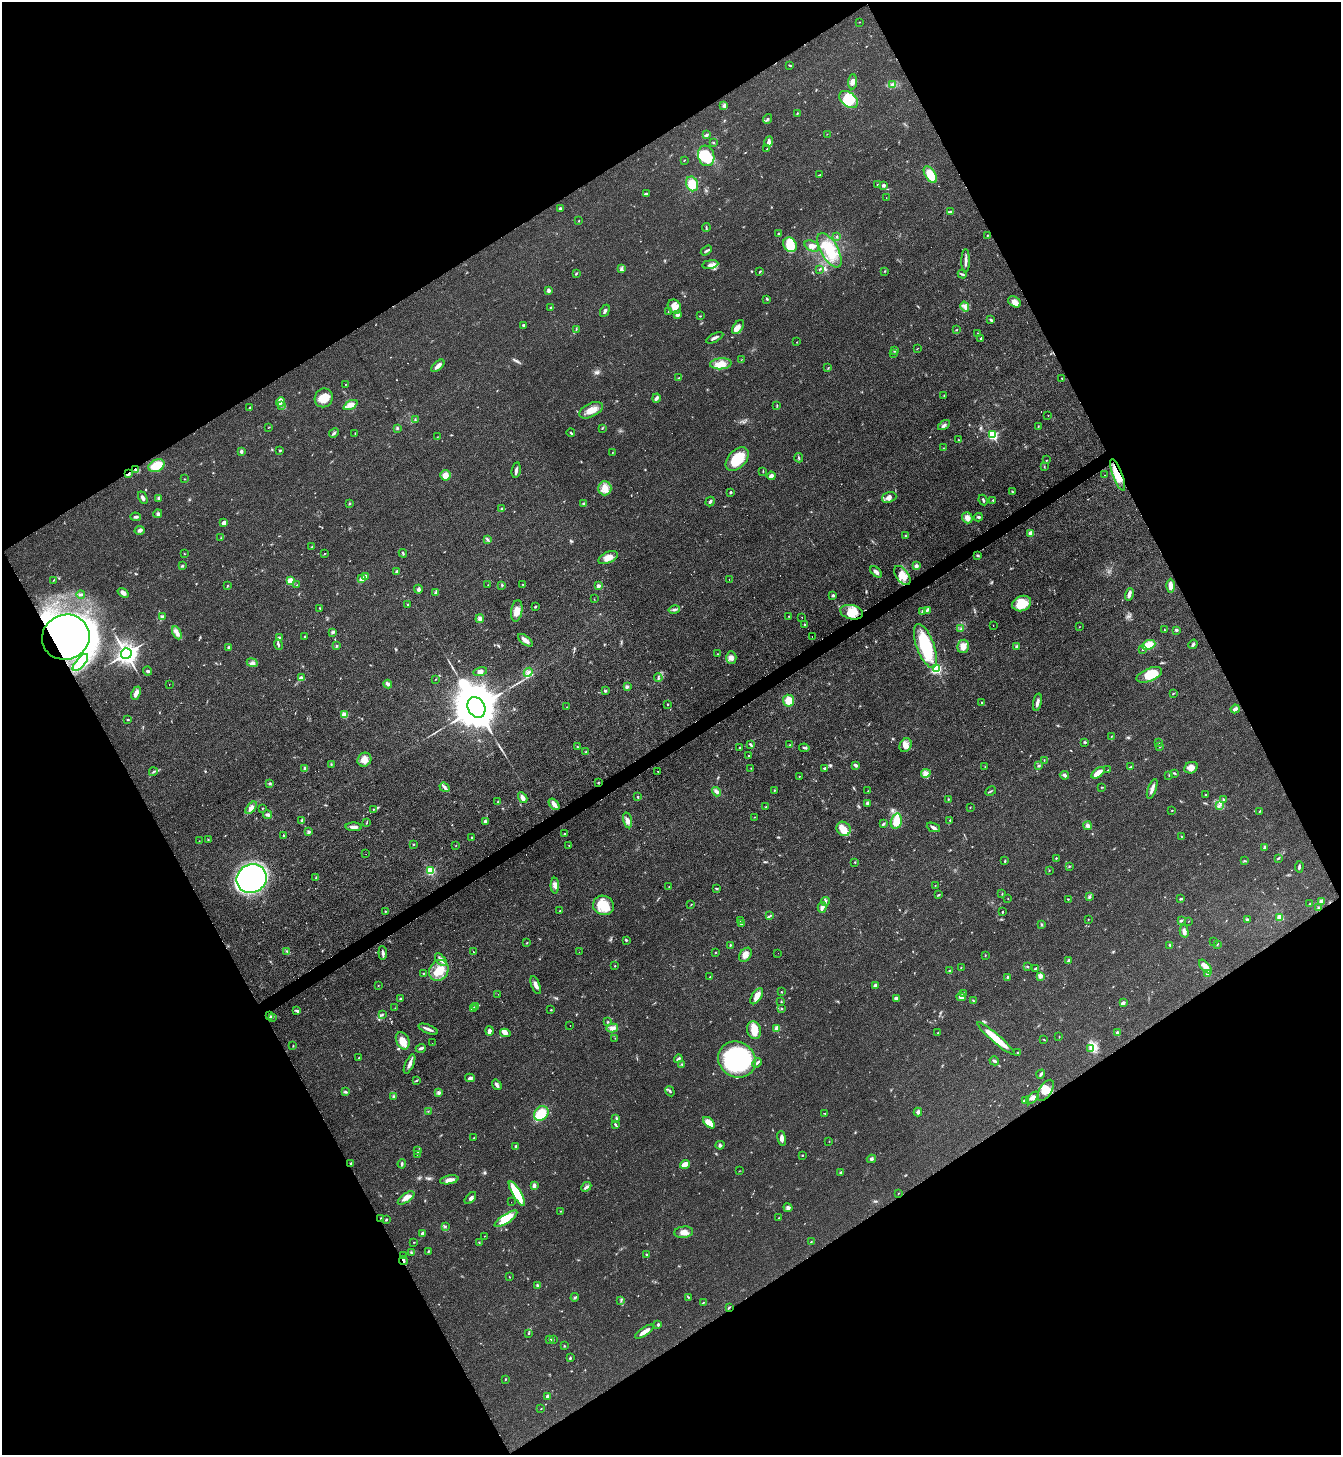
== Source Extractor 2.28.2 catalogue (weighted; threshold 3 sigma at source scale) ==
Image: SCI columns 155-5508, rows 1-5809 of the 5801 x 5809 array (HDU 1 of 3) = the unmasked area's bounding box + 8 px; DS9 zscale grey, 4 x 4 block average (1 PNG px = mean of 4 x 4 image px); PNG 1343 x 1457 px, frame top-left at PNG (2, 2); each listed source drawn as its Kron ellipse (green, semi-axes under 4 px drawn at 4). Shown black and unused: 48% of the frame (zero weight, under 2 of 3 exposures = <1% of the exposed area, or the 3 px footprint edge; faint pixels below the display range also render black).
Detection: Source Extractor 2.28.2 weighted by HDU 2 'WHT'. Background 0.0505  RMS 0.0069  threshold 0.0312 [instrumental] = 3 sigma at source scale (4.5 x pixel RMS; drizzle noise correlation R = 1.50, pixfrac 1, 0.05/0.05 arcsec/px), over >= 5 px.
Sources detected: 594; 1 too faint to see at this stretch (4 x 4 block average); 5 inside a brighter object's white glare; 4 cosmic-ray / hot-pixel residue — neither listed nor drawn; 5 coinciding with a brighter row at this scale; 25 inside a brighter listed object's ellipse — not listed separately; of the other 554, all 500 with FLUX_AUTO >= 1.18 (the completeness limit of this list) listed and drawn (54 fainter detections not listed), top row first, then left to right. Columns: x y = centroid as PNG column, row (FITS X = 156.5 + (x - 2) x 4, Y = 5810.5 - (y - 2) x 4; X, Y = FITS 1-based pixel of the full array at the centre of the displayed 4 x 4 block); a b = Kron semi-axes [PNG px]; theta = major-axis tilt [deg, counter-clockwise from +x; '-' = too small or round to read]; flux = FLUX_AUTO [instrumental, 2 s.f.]
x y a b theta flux
859 22 2 2 - 1.5
790 65 3 2 - 2.7
852 82 7 4 86 17
892 85 4 3 - 8.7
849 99 10 7 -37 110
724 106 4 3 - 7.5
797 113 2 2 - 2.7
768 119 5 2 - 5.4
827 134 2 2 - 1.3
706 135 3 2 - 8.3
713 142 3 2 - 3.6
769 142 5 4 - 11
767 149 3 2 - 2.7
706 156 10 8 -73 130
684 160 3 2 - 1.9
819 175 3 2 - 2.3
930 175 9 5 -58 90
692 184 7 6 - 69
877 185 2 2 - 2.5
883 185 2 2 - 11
647 194 4 2 - 6.7
886 198 2 2 - 1.6
560 208 2 2 - 6.2
950 212 3 2 - 5.1
579 221 2 2 - 1.3
706 228 4 2 - 4.5
778 233 2 2 - 4.4
987 235 3 2 - 1.9
836 237 2 2 - 3.2
790 245 7 6 - 100
812 246 8 5 -24 21
829 250 19 8 -60 120
706 251 6 2 32 6.9
966 261 11 2 89 16
710 264 8 3 8 18
621 268 3 2 - 6
820 269 3 2 - 3.8
760 271 3 2 - 4.2
885 271 2 2 - 2
576 273 3 2 - 3.1
962 274 4 2 - 6.1
548 290 4 3 - 11
767 299 3 2 - 3.8
1014 302 7 5 -31 25
965 306 5 4 - 14
551 307 3 2 - 2.6
674 307 7 6 - 34
605 311 7 2 61 8.8
668 311 2 2 - 2
677 314 3 3 - 12
700 316 2 2 - 2.4
991 320 3 2 - 4.8
523 325 3 2 - 4
738 327 8 5 53 20
576 329 3 2 - 2.8
956 330 3 2 - 2.4
977 333 2 2 - 1.6
715 338 9 2 27 12
981 338 3 2 - 2.8
797 342 2 2 - 1.5
917 349 2 2 - 1.5
895 350 3 2 - 5.3
893 353 2 2 - 2.2
741 360 2 2 - 1.3
721 364 11 5 4 47
438 366 8 3 41 26
828 368 2 2 - 1.7
678 378 3 2 - 2.2
1062 378 2 2 - 1.8
345 384 2 2 - 1.3
944 395 3 2 - 1.9
324 398 9 8 - 54
656 398 4 2 - 12
280 402 5 3 - 10
350 405 7 3 27 24
281 406 2 2 - 2.9
777 406 2 2 - 1.8
249 408 4 2 - 4.2
591 410 13 6 26 44
1048 416 2 2 - 1.2
415 420 3 2 - 4
944 425 6 2 34 8.2
1038 426 3 2 - 2.5
268 428 2 2 - 1.4
397 428 3 2 - 3.6
602 428 3 2 - 2.3
334 433 5 2 - 6.2
355 433 2 2 - 1.7
571 433 4 2 - 4.2
993 435 3 3 - 190
437 437 2 2 - 1.3
958 440 2 2 - 1.5
943 448 2 2 - 1.5
280 450 3 2 - 4.1
241 452 4 3 - 6.9
612 453 2 2 - 1.4
799 458 5 2 - 4.5
737 459 14 9 47 120
1047 460 2 2 - 2.1
156 466 8 6 28 84
1044 467 3 2 - 3.2
136 470 3 2 - 5.7
516 470 8 2 79 17
763 471 3 2 - 2.6
129 474 3 2 - 13
445 475 5 5 - 30
1104 475 2 2 - 1.3
1118 475 17 5 -68 78
771 476 4 3 - 21
185 479 2 2 - 2.1
605 488 7 6 - 31
730 492 3 2 - 5.6
1012 492 4 2 - 4.2
889 497 7 5 20 18
143 498 6 2 -65 13
159 498 3 2 - 9.8
983 500 5 2 - 6
993 500 2 2 - 2.6
710 501 5 2 - 7.1
350 503 2 2 - 5.1
584 504 2 2 - 9.8
501 509 3 2 - 4.6
158 514 4 3 - 7.2
136 517 5 2 - 7.3
978 517 4 3 - 6.7
967 518 6 5 - 28
224 523 3 3 - 16
140 530 5 3 - 13
1030 533 2 2 - 27
905 536 2 2 - 2.9
221 538 2 2 - 1.2
487 539 2 2 - 2.8
312 547 2 2 - 2
325 553 2 2 - 1.7
403 553 4 2 - 3.7
184 554 2 2 - 1.7
978 556 4 2 - 5.6
608 558 10 5 24 39
182 566 3 2 - 3
916 566 4 3 - 11
397 572 3 3 - 9.6
876 572 7 3 -44 20
902 575 11 6 -54 50
366 576 3 2 - 10
362 579 2 2 - 24
53 580 2 2 - 1.5
729 580 2 2 - 1.8
291 581 3 2 - 79
523 584 3 2 - 2.4
228 585 2 2 - 1.3
297 585 2 2 - 1.2
488 585 2 2 - 1.4
502 585 3 2 - 4.6
598 586 2 2 - 22
1170 586 7 3 90 35
418 589 4 3 - 10
436 592 3 2 - 4.3
123 593 6 3 -37 17
81 594 4 2 - 5.4
1129 594 6 2 75 21
833 595 2 2 - 9.9
594 599 2 2 - 1.2
1022 603 10 7 22 98
408 604 3 2 - 2.9
535 607 3 2 - 4.6
320 608 2 2 - 4.3
674 609 5 2 - 8.5
927 610 4 2 - 5.8
517 611 11 5 81 37
923 611 4 3 - 7.3
852 612 11 7 -12 61
162 616 3 3 - 5.6
788 616 2 2 - 1.8
802 617 2 2 - 3.2
480 619 4 3 - 12
805 625 3 2 - 3.9
993 625 2 2 - 16
1079 627 2 2 - 1.3
961 629 2 2 - 2.9
1165 630 2 2 - 1.6
1176 630 3 3 - 6.8
333 632 3 3 - 6.5
177 633 7 4 -63 19
305 636 2 2 - 2.6
66 637 24 22 21 1100
812 637 2 2 - 3.4
279 638 3 2 - 4.5
525 640 9 3 -38 29
1193 644 5 2 - 6.6
278 645 5 2 - 7
1149 645 7 4 22 54
336 646 3 2 - 4.1
925 646 23 8 -70 210
963 646 7 6 - 35
1016 646 2 2 - 7.7
228 647 3 3 - 5.2
1143 650 2 2 - 1.9
126 654 5 5 - 1300
717 654 2 2 - 2.2
731 658 6 5 - 17
80 663 11 4 49 41
252 663 5 3 - 10
936 669 3 3 - 200
148 671 4 2 - 6.8
480 671 7 3 15 14
528 672 5 3 - 12
1149 675 13 6 22 110
301 678 2 2 - 22
658 678 4 2 - 4.9
436 679 2 2 - 1.6
169 684 2 2 - 1.4
388 684 4 3 - 10
628 687 3 2 - 4
605 690 3 2 - 4.8
136 693 7 3 65 24
1173 694 3 2 - 2.7
789 701 6 5 - 56
1037 702 9 3 78 19
982 703 3 2 - 3.6
668 704 2 2 - 2.7
476 707 11 8 -64 20000
567 707 2 2 - 1.2
1235 709 4 3 - 11
344 715 2 2 - 50
128 720 3 2 - 2.8
1111 736 2 2 - 1.5
1085 742 3 2 - 4.3
1158 742 4 2 - 3.3
750 745 4 2 - 5.2
790 745 2 2 - 2.5
906 745 7 5 59 23
1160 746 3 2 - 3.7
577 747 3 2 - 2.6
740 747 2 2 - 2.3
804 748 5 2 - 5.2
585 752 2 2 - 3
749 756 3 2 - 3.6
364 760 7 6 - 28
1044 760 2 2 - 2.1
331 764 2 2 - 2.5
856 765 4 3 - 10
1038 766 3 3 - 4.5
985 767 2 2 - 1.5
1130 767 3 2 - 3.1
305 768 3 2 - 7
751 768 2 2 - 1.9
825 768 3 2 - 3.4
1191 768 7 5 25 24
1108 770 2 2 - 2.1
657 771 2 2 - 1.2
153 772 4 2 - 4.1
926 773 5 4 - 20
1098 773 7 3 36 55
1175 773 4 2 - 3.7
1064 775 4 2 - 11
1169 775 3 2 - 1.9
799 776 3 2 - 1.4
598 782 2 2 - 2.5
269 783 3 2 - 4.6
445 787 5 3 - 10
1101 787 2 2 - 1.7
1152 789 10 2 71 26
774 790 3 2 - 2.7
868 791 3 2 - 1.7
991 791 6 2 30 4.2
717 792 5 4 - 11
1206 795 3 2 - 3.5
638 797 3 2 - 4.6
523 798 6 3 -59 25
1223 799 3 2 - 3.6
948 800 2 2 - 1.7
498 802 2 2 - 5.1
868 803 3 3 - 11
554 804 6 2 -50 29
1219 805 3 2 - 5.7
766 807 3 2 - 2.1
970 807 2 2 - 2.2
251 808 7 4 50 17
262 808 2 2 - 2.2
373 809 2 2 - 2
1172 810 2 2 - 2
1260 811 3 2 - 2.8
268 815 4 2 - 12
754 817 2 2 - 1.6
302 820 4 3 - 7.3
628 820 8 4 -77 18
950 820 2 2 - 3.2
485 821 4 3 - 8.7
896 821 7 5 74 73
366 823 3 2 - 2.4
884 824 3 2 - 5.9
1088 826 4 3 - 12
354 827 8 3 -1 16
933 827 7 3 -23 11
843 829 7 6 - 43
309 832 3 2 - 8.4
565 834 2 2 - 4.7
283 836 2 2 - 2.4
471 837 2 2 - 1.8
1182 837 3 2 - 3
208 840 2 2 - 2.7
199 841 2 2 - 1.2
413 844 2 2 - 2.7
456 845 2 2 - 1.4
569 845 2 2 - 1.7
1264 847 4 3 - 5.1
366 854 2 2 - 1.4
1056 858 2 2 - 3.1
1278 858 3 2 - 4.3
1005 861 3 2 - 3.1
1244 861 2 2 - 2.1
855 862 2 2 - 2.4
1069 866 2 2 - 3.7
1299 867 6 2 85 7
1049 870 2 2 - 1.4
430 871 3 2 - 110
316 878 3 2 - 3.3
252 879 15 14 - 1200
935 885 2 2 - 1.5
555 886 8 4 -89 20
669 887 2 2 - 1.2
716 889 3 2 - 4.4
1002 894 3 2 - 2
938 895 3 2 - 4
1089 897 3 2 - 4.7
1008 899 2 2 - 1.8
1068 899 2 2 - 2.5
1181 899 3 2 - 7.2
825 901 4 3 - 8.5
1321 901 4 3 - 11
1310 904 3 2 - 3.3
603 905 10 9 - 97
691 905 2 2 - 2
822 907 5 3 - 19
1318 908 4 2 - 5.6
385 911 2 2 - 2.2
560 911 2 2 - 2.4
1002 912 2 2 - 3.5
770 916 4 2 - 4
1280 917 4 3 - 33
1088 919 2 2 - 1.5
1247 919 4 2 - 5.4
740 921 2 2 - 1.5
1181 921 4 2 - 3.7
1189 921 2 2 - 1.4
741 923 3 2 - 6.4
1041 925 3 2 - 3.4
1184 931 6 3 -76 16
626 940 3 2 - 4.4
1213 941 2 2 - 1.9
527 943 2 2 - 3
1217 944 3 2 - 2
730 945 3 2 - 3.6
1170 945 4 2 - 4.2
287 952 3 2 - 3.8
474 952 2 2 - 3.8
579 952 2 2 - 1.4
715 952 2 2 - 2
383 953 6 2 -83 12
778 953 2 2 - 1.7
745 955 8 5 56 26
985 955 2 2 - 1.8
441 960 8 4 -47 17
1068 960 3 2 - 4.3
615 966 2 2 - 2.3
1027 966 3 2 - 2.6
961 967 2 2 - 2
1206 967 8 3 -50 37
1035 968 2 2 - 5.3
439 970 11 9 58 71
950 971 2 2 - 8.4
424 974 2 2 - 1.6
1208 974 4 3 - 11
1040 976 4 3 - 20
710 977 3 2 - 2.2
1008 977 3 2 - 4.4
378 985 2 2 - 1.5
536 985 9 3 -69 22
875 985 4 3 - 11
781 992 2 2 - 3.6
498 994 2 2 - 1.7
964 994 4 3 - 6.7
757 996 9 4 57 31
961 997 4 4 - 18
896 998 4 3 - 10
401 999 2 2 - 2.6
974 1001 2 2 - 2.1
781 1002 3 2 - 3.5
1123 1003 2 2 - 21
476 1007 3 2 - 3.7
395 1008 2 2 - 1.3
473 1009 2 2 - 2.6
781 1009 2 2 - 3.2
297 1010 3 3 - 5.6
551 1010 2 2 - 3.5
382 1015 3 2 - 3.2
269 1016 2 2 - 2.9
272 1017 2 2 - 3.2
608 1022 3 2 - 3.4
570 1026 2 2 - 2.1
612 1028 6 4 11 14
777 1028 2 2 - 42
428 1029 10 3 -22 17
754 1030 9 7 -73 59
489 1031 5 3 - 13
505 1033 5 4 - 20
938 1033 2 2 - 1.9
1117 1033 4 4 - 8.8
1059 1037 2 2 - 1.5
615 1038 2 2 - 1.2
996 1038 24 3 -41 120
1044 1040 2 2 - 2
403 1041 9 6 -66 41
432 1043 2 2 - 1.3
293 1046 3 2 - 2.5
421 1048 5 2 - 9.4
1090 1049 3 2 - 6.7
1018 1052 3 2 - 2.3
359 1058 2 2 - 2
678 1059 4 2 - 10
737 1059 19 17 -36 580
994 1061 5 2 - 6.6
757 1063 5 2 - 8.4
410 1064 10 3 66 19
682 1064 2 2 - 1.8
1041 1074 4 2 - 9
470 1078 5 3 - 9.5
416 1080 4 2 - 4
497 1085 5 2 - 14
1046 1090 12 6 57 37
670 1091 5 2 - 6.5
345 1092 4 2 - 5.5
439 1093 4 3 - 8.6
393 1097 3 3 - 6.1
1032 1098 8 4 45 13
1025 1100 3 2 - 4.9
428 1111 2 2 - 1.6
918 1112 4 3 - 8.3
541 1113 8 6 47 83
825 1114 2 2 - 2.3
616 1118 3 2 - 3.1
709 1123 7 4 -43 52
615 1124 4 2 - 5
474 1138 3 2 - 2.3
782 1138 7 3 -79 18
829 1141 2 2 - 1.4
720 1145 4 3 - 8.8
516 1147 4 2 - 6.6
417 1150 3 2 - 3.4
417 1154 2 2 - 1.4
802 1155 2 2 - 2.1
871 1159 4 2 - 6
351 1164 3 2 - 3.5
402 1164 4 2 - 6.1
685 1164 5 2 - 47
739 1171 2 2 - 1.2
841 1172 3 2 - 4.2
449 1180 9 4 10 22
534 1185 4 2 - 14
586 1187 6 2 43 8.6
898 1193 2 2 - 1.5
517 1194 14 4 -59 180
406 1198 9 4 35 27
470 1198 7 3 48 11
511 1202 2 2 - 1.2
788 1208 4 3 - 8.1
561 1211 2 2 - 1.5
381 1218 3 2 - 3.5
779 1218 2 2 - 1.3
386 1219 3 2 - 4.4
506 1219 13 4 34 77
445 1226 3 2 - 4
684 1232 9 5 6 27
422 1233 3 2 - 8.8
484 1236 2 2 - 1.2
414 1242 2 2 - 1.7
479 1242 2 2 - 1.9
811 1242 2 2 - 2.3
428 1252 3 2 - 3.1
411 1253 2 2 - 3.8
647 1255 3 2 - 3.9
403 1256 3 2 - 2.1
403 1260 5 2 - 8.2
509 1277 2 2 - 2
537 1285 3 2 - 4.1
575 1297 4 2 - 6
688 1297 3 2 - 2.9
621 1300 3 2 - 3.9
703 1303 3 2 - 3
729 1307 3 2 - 4.2
658 1325 3 2 - 7.6
644 1332 11 3 33 40
529 1333 3 2 - 3.1
550 1340 3 2 - 4.6
553 1340 2 2 - 1.7
564 1346 2 2 - 3.3
570 1358 3 2 - 4.7
505 1379 3 2 - 2.6
548 1396 2 2 - 17
541 1409 2 2 - 1.4
Overlapping masked pixels (flux is a lower limit): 4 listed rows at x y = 129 474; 1118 475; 66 637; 403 1260
Diffuse or blended objects may show on this block-average render without a row.